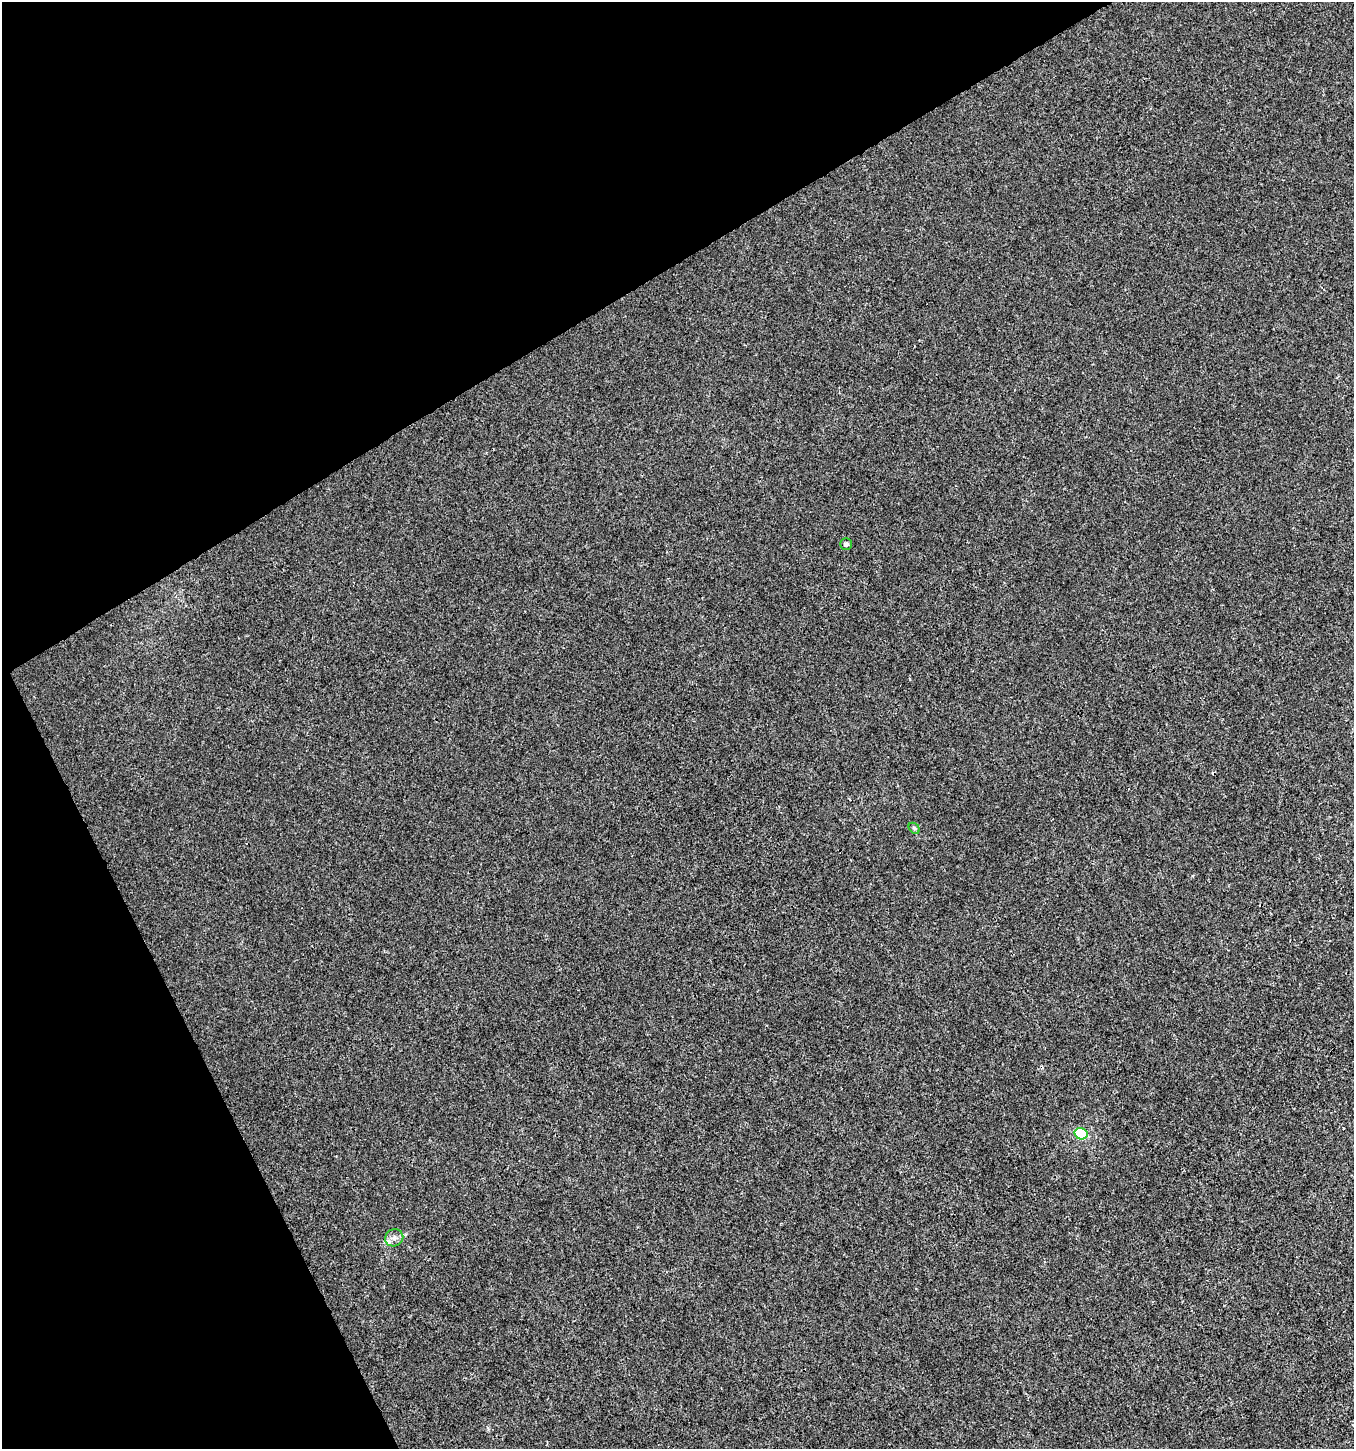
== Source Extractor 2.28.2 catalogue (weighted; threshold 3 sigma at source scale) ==
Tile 5 of 4 x 4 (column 1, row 2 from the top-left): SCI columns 173-1524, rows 2895-4341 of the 5687 x 5806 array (HDU 1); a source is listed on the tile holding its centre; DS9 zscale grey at full resolution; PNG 1356 x 1451 px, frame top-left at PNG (2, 2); each listed source drawn as its Kron ellipse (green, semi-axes under 4 px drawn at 4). Shown black and unused: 27% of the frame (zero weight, under 3 of 4 exposures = <1% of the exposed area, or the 3 px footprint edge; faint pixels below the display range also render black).
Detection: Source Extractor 2.28.2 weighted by HDU 2 'WHT'; one run over the whole footprint, this tile lists its part. Background -4.14e-04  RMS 0.0016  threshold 0.00731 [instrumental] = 3 sigma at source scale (4.5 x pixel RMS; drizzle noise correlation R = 1.50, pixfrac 1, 0.0396/0.0396 arcsec/px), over >= 5 px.
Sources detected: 6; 1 cosmic-ray / hot-pixel residue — neither listed nor drawn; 1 inside a brighter listed object's ellipse — not listed separately; the other 4 listed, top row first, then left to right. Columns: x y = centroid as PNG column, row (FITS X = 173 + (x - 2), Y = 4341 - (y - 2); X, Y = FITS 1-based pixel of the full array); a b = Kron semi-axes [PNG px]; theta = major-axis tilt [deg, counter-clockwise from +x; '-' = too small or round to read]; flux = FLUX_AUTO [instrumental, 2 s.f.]
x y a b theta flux
846 544 6 6 - 0.46
914 828 6 4 -45 0.28
1081 1134 7 5 -15 11
394 1238 9 8 - 0.76